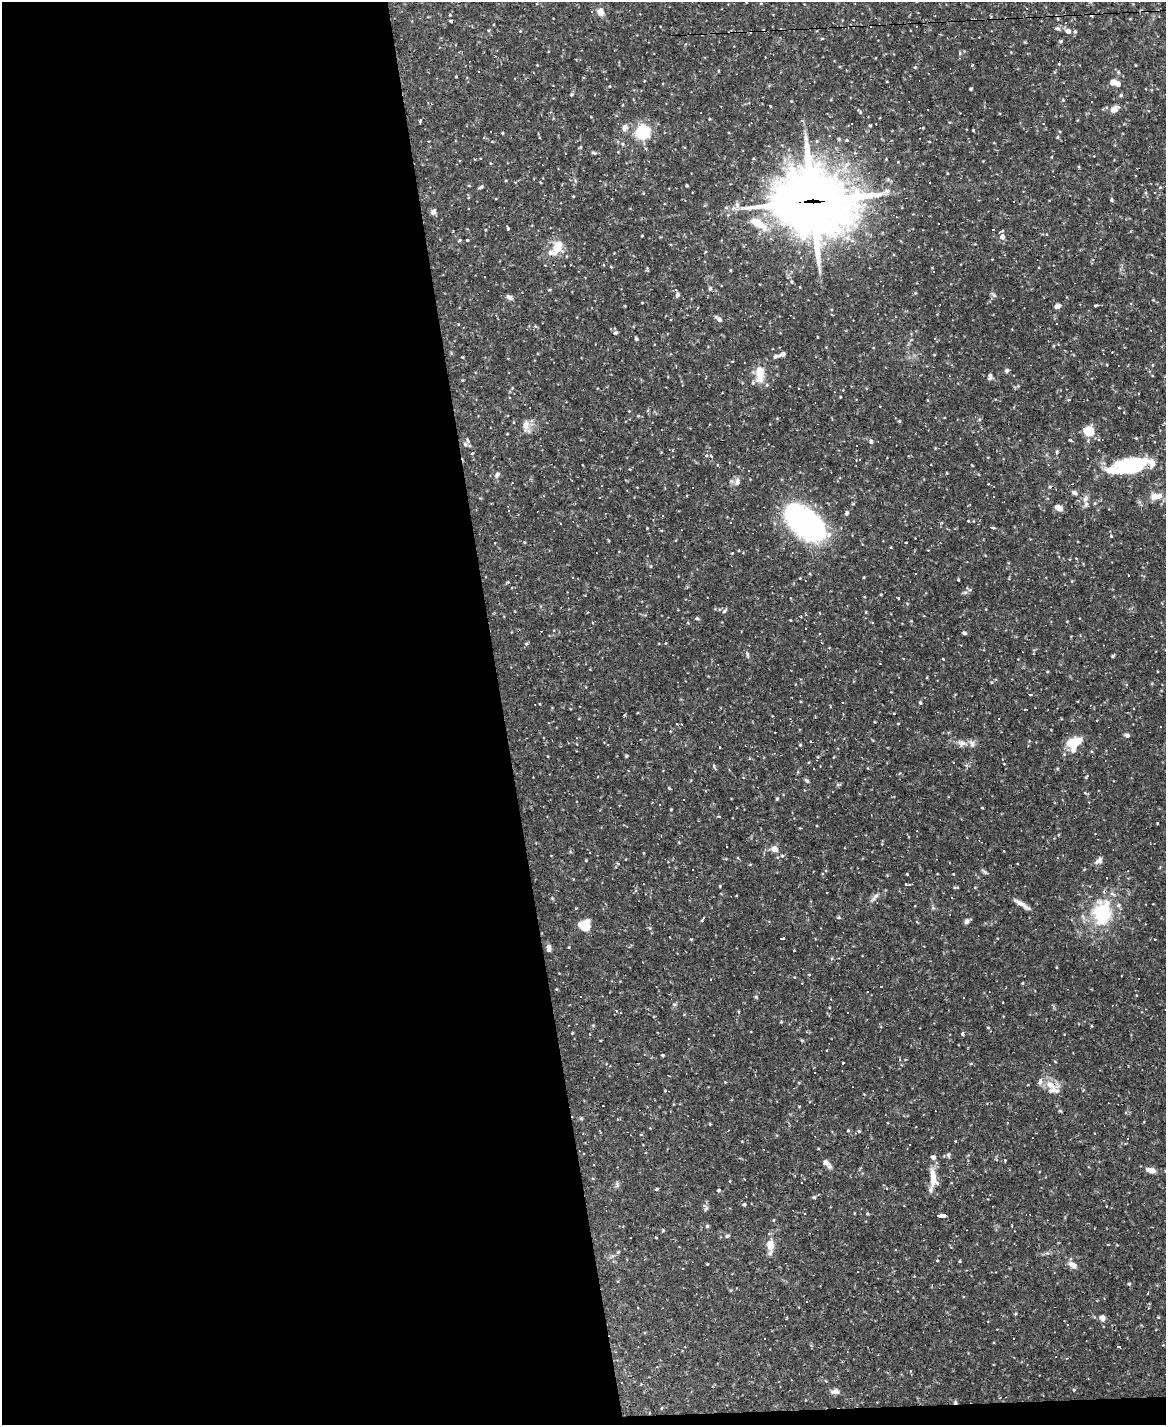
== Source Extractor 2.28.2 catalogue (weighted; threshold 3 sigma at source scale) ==
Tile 9 of 4 x 3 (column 1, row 3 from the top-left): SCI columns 1-1164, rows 236-1658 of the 4655 x 4631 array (HDU 1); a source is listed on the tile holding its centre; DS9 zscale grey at full resolution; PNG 1168 x 1427 px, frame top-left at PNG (2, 2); no overlay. Shown black and unused: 44% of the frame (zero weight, under 2 of 3 exposures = <1% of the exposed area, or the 3 px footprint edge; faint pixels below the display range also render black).
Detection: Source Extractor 2.28.2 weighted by HDU 2 'WHT'; one run over the whole footprint, this tile lists its part. Background 0.121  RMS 0.004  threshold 0.0178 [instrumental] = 3 sigma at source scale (4.5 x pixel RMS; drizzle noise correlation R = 1.50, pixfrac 1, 0.05/0.05 arcsec/px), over >= 5 px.
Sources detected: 256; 74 cosmic-ray / hot-pixel residue — not listed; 10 inside a brighter listed object's ellipse — not listed separately; the other 172 listed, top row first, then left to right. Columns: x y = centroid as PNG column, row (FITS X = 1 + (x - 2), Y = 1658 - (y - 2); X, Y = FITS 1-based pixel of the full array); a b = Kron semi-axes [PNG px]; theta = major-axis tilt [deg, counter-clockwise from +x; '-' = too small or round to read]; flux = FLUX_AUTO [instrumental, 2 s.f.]
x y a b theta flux
600 12 10 8 -74 2.1
1068 31 7 6 - 1.7
1061 41 6 4 51 0.56
972 65 4 3 - 0.28
915 67 4 3 - 0.36
1113 82 7 6 - 1.9
971 89 3 3 - 0.42
571 95 5 3 - 0.35
1121 95 5 4 - 0.47
1114 109 12 8 34 1.9
420 121 5 3 - 0.46
625 128 10 6 74 1.3
973 130 3 2 - 0.3
642 132 6 6 - 64
847 140 4 4 - 0.42
428 141 3 2 - 0.45
623 144 5 3 - 0.38
646 149 3 3 - 0.48
594 153 6 3 -19 0.49
687 185 3 3 - 0.41
481 187 7 3 35 0.57
1112 200 4 3 - 0.48
812 201 37 27 -2 1500
433 212 7 5 56 1.2
939 223 2 2 - 0.32
759 224 25 10 -30 7.6
508 228 5 2 - 0.61
993 229 3 2 - 0.57
1000 232 5 3 - 0.56
642 236 4 2 - 0.26
1002 237 5 5 - 2.3
460 240 5 3 - 0.39
467 240 3 3 - 0.34
557 247 16 12 61 5.2
611 267 4 3 - 0.26
710 288 5 4 - 0.66
677 295 7 4 79 0.68
509 297 9 5 -8 1
1095 305 5 3 - 0.42
1057 306 7 5 24 1.2
719 319 8 5 -36 1.1
1057 323 2 2 - 0.29
615 333 6 5 - 0.55
636 339 5 3 - 0.52
782 354 9 5 25 1.1
1007 371 6 5 - 0.64
760 374 22 10 87 5.8
990 376 7 4 77 0.94
462 380 4 3 - 0.32
840 397 3 2 - 0.26
1068 400 4 3 - 0.4
899 421 5 3 - 0.35
525 425 14 8 85 2.5
1089 431 12 10 -20 5.2
871 442 6 5 - 0.8
465 444 7 4 -45 0.73
1057 452 4 4 - 0.4
711 456 5 3 - 0.39
582 465 3 2 - 0.29
1131 465 29 14 6 28
497 475 9 5 60 1
737 482 12 6 80 1.3
512 483 3 2 - 0.21
1074 493 6 5 - 0.98
1156 496 16 8 6 3.7
1085 499 8 7 - 1.5
1058 508 8 6 -29 2.3
847 513 6 5 - 0.64
805 523 43 21 -41 89
992 527 6 3 -10 0.41
1111 535 4 3 - 0.46
907 542 3 3 - 9.4
495 543 2 2 - 0.28
733 553 4 3 - 0.43
1128 575 2 2 - 0.34
864 577 4 2 - 0.32
958 580 3 3 - 0.31
512 588 3 3 - 0.4
724 611 7 4 42 0.58
866 612 4 3 - 0.29
697 618 6 4 -2 0.54
872 622 3 3 - 0.3
554 630 3 3 - 0.41
964 633 5 4 - 0.62
747 654 6 4 -72 0.55
943 659 3 2 - 0.34
1127 684 4 3 - 0.39
1029 694 3 3 - 7.7
842 703 3 2 - 0.47
920 703 4 3 - 0.49
831 707 3 3 - 0.39
898 723 4 2 - 0.23
1127 735 6 4 -29 0.84
962 743 9 7 -23 1.6
1074 743 18 13 49 7.1
973 744 9 4 82 0.94
800 745 5 3 - 0.3
720 747 3 2 - 0.44
626 756 5 3 - 0.38
714 766 6 3 -73 0.48
1086 777 6 3 55 0.39
807 780 7 4 -37 0.61
669 788 4 3 - 0.39
777 799 4 3 - 0.4
684 800 2 2 - 0.29
652 802 3 2 - 0.61
982 808 4 2 - 0.24
671 810 4 2 - 0.27
719 816 3 3 - 0.74
801 828 3 2 - 0.46
726 846 3 3 - 1.1
774 849 7 6 - 2.5
1004 851 3 3 - 0.78
1057 858 3 2 - 0.23
1099 861 11 6 36 1.5
953 874 2 2 - 0.28
1107 878 3 2 - 0.31
955 887 7 3 12 0.41
827 892 2 2 - 0.24
952 897 3 3 - 0.73
874 899 7 4 71 0.88
1022 904 23 5 -32 2.2
1102 913 32 24 -89 21
702 920 7 3 62 0.46
966 921 7 6 - 0.99
584 925 12 11 - 5.8
781 939 3 3 - 11
549 948 8 5 -83 1.3
710 979 3 2 - 0.25
881 986 3 2 - 0.34
756 997 5 4 - 0.4
674 1004 6 3 -19 0.45
988 1028 5 3 - 0.29
590 1034 3 2 - 0.34
963 1034 4 3 - 1.1
662 1055 4 4 - 0.37
1049 1065 3 2 - 0.3
815 1072 2 2 - 0.26
1052 1088 25 12 -51 5
916 1127 2 2 - 0.31
848 1130 4 4 - 0.33
948 1155 6 4 -76 0.62
1005 1160 3 3 - 0.34
826 1162 10 8 -34 1.5
1150 1170 12 6 -13 2.4
933 1178 26 9 -80 5.2
886 1188 3 2 - 0.35
656 1189 5 4 - 0.44
718 1190 3 3 - 1.1
744 1204 5 4 - 0.69
706 1208 8 4 59 0.67
867 1214 4 3 - 0.32
943 1215 6 3 3 8.1
938 1216 4 3 - 13
707 1226 4 4 - 0.51
727 1236 6 4 14 0.6
770 1245 12 9 89 4.3
896 1249 4 2 - 0.35
618 1252 4 4 - 0.38
627 1259 3 2 - 0.44
960 1261 4 3 - 0.35
707 1264 3 2 - 0.26
1072 1265 11 7 -37 2.3
1129 1284 5 3 - 0.36
963 1297 3 3 - 0.61
1158 1317 3 3 - 0.27
1102 1318 8 6 -78 1.6
1118 1347 4 3 - 3.5
1066 1358 3 3 - 0.38
1074 1390 4 4 - 0.47
835 1391 11 6 10 1.5
955 1402 5 4 - 0.54
Overlapping masked pixels (flux is a lower limit): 2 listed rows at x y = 812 201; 955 1402
Unlisted compact peaks at least as high as the median listed source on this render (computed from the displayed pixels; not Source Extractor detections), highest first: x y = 814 1197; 859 1131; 1157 823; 965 592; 994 295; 663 1230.